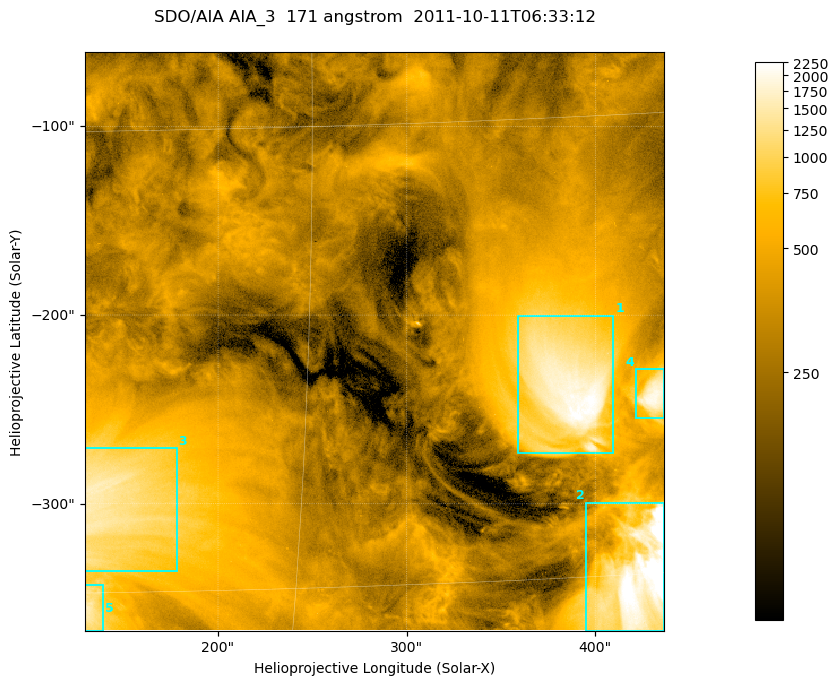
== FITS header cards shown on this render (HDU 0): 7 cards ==
TELESCOP= 'SDO/AIA '
INSTRUME= 'AIA_3   '
WAVELNTH=                  171
WAVEUNIT= 'angstrom'
DATE-OBS= '2011-10-11T06:33:12.34'
CTYPE1  = 'HPLN-TAN'
CTYPE2  = 'HPLT-TAN'

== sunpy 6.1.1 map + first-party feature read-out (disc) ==
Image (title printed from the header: SDO/AIA AIA_3  171 angstrom  2011-10-11T06:33:12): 512 x 512 px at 0.599 arcsec/px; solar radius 961 arcsec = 1603 px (partial field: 3.2% of the solar disc is inside the frame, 100% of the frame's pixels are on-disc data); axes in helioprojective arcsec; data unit not stated in the header (colour bar unlabelled)
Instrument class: DISC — disc imager (sunpy class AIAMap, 171 A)
Bright regions (active regions / flare kernels): reference = the on-disc median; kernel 5 px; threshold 5 sigma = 679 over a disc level ~322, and >= 1.15x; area >= 262 px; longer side >= 6 px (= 3.6 arcsec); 5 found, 5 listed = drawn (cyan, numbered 1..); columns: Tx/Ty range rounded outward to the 2 arcsec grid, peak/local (2 s.f.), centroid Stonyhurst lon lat
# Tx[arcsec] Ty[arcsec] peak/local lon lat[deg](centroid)
1 358..410 -274..-200 7.4 +24 -8
2 394..438 -368..-298 13 +27 -15
3 128..178 -336..-270 5 +9 -12
4 420..438 -256..-228 6.2 +27 -9
5 128..140 -368..-342 5 +8 -16